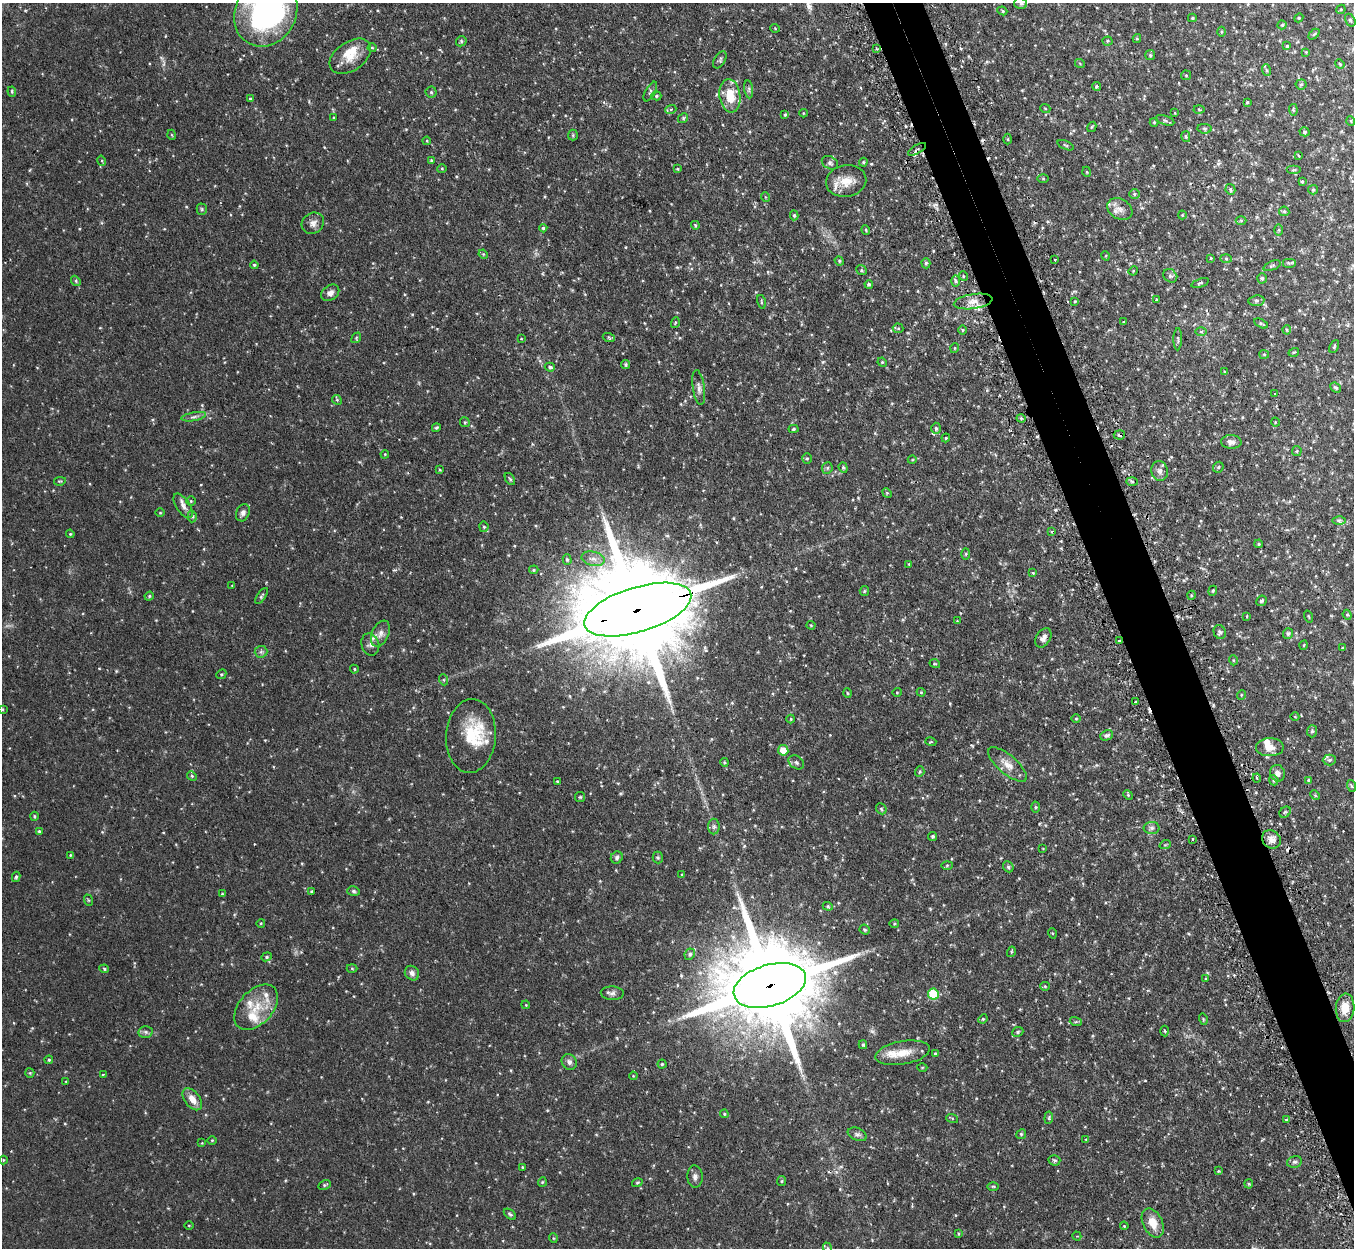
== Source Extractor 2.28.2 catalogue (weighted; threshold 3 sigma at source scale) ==
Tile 6 of 4 x 4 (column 2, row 2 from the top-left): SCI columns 1392-2743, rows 2669-3914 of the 5485 x 5464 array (HDU 1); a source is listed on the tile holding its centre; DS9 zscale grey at full resolution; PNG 1356 x 1250 px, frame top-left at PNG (2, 3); each listed source drawn as its Kron ellipse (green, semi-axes under 4 px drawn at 4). Shown black and unused: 4% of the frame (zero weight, under 2 of 3 exposures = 4% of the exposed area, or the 3 px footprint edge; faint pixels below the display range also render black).
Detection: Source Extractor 2.28.2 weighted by HDU 2 'WHT'; one run over the whole footprint, this tile lists its part. Background 0.0971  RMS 0.0069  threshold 0.0311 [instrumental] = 3 sigma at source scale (4.5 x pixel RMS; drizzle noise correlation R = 1.50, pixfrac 1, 0.05/0.05 arcsec/px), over >= 5 px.
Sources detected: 338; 2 too faint to see at this stretch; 7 cosmic-ray / hot-pixel residue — neither listed nor drawn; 12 inside a brighter listed object's ellipse — not listed separately; the other 317 listed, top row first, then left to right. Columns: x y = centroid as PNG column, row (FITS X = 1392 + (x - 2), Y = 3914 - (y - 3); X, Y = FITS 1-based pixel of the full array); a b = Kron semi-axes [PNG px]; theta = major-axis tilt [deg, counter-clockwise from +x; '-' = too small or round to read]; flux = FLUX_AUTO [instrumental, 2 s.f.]
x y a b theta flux
1021 3 6 5 - 1.4
1341 9 5 4 - 0.71
1002 11 5 4 - 0.82
266 12 36 30 62 150
1192 18 4 4 - 0.78
1299 18 4 4 - 0.72
1350 20 7 4 -59 0.91
1282 25 4 4 - 0.79
775 28 5 3 - 0.49
1221 32 5 3 - 0.72
1314 34 6 4 44 0.84
1137 38 4 4 - 0.73
461 41 5 5 - 1
1107 41 5 4 - 0.85
1287 46 4 4 - 0.77
372 48 4 4 - 0.67
877 49 3 2 - 0.65
1306 52 4 4 - 0.56
1150 55 5 5 - 0.94
350 56 23 14 34 11
720 60 9 5 58 1.3
1080 64 5 3 - 0.61
1340 64 5 4 - 0.69
1266 70 6 3 -70 0.89
1186 75 5 5 - 0.71
1301 84 5 5 - 0.93
1096 86 4 4 - 0.89
749 89 9 4 -82 1.5
12 92 5 3 - 0.73
431 92 5 5 - 1.1
650 92 11 5 61 1.5
656 96 5 4 - 0.83
730 96 17 10 -82 13
250 99 4 4 - 0.73
1247 102 3 2 - 0.67
1045 108 5 3 - 0.53
671 109 5 3 - 1
1199 109 5 3 - 0.61
1293 110 6 4 -83 0.74
803 113 4 3 - 0.55
1175 113 3 2 - 0.4
785 115 4 3 - 0.9
333 118 4 2 - 0.57
683 118 5 4 - 1.1
1165 120 10 4 -19 1.3
1351 121 5 3 - 0.5
1154 122 4 4 - 0.64
1092 127 5 4 - 0.66
1205 129 7 4 -7 1
1305 132 5 4 - 1
172 135 5 3 - 0.61
573 135 5 5 - 0.94
1186 137 5 4 - 0.77
1008 139 5 3 - 0.61
427 141 4 3 - 0.66
1066 145 9 3 -22 0.82
917 149 10 3 30 1.2
1299 156 4 2 - 0.54
431 160 4 3 - 0.74
102 161 5 3 - 0.66
863 162 4 3 - 0.74
830 163 8 6 -29 1.7
442 168 5 3 - 0.63
677 169 4 3 - 0.57
1293 170 7 4 0 0.89
1087 172 5 3 - 0.54
1043 178 5 4 - 0.6
846 181 20 15 9 11
1302 181 4 4 - 0.74
1230 189 5 4 - 1.2
1313 190 5 4 - 0.84
1134 194 5 5 - 1.1
765 197 5 3 - 0.5
202 209 5 5 - 0.89
1120 209 13 10 -30 4.7
1284 211 5 5 - 0.95
794 215 5 4 - 1.1
1182 215 4 4 - 0.56
1241 221 5 3 - 0.71
313 223 12 10 34 3.4
695 225 4 3 - 0.71
543 228 4 4 - 0.92
866 230 5 3 - 0.63
1279 230 6 4 89 0.98
483 254 5 4 - 0.62
1106 256 5 3 - 0.58
1211 258 4 3 - 0.57
1226 258 6 4 -2 0.77
1055 260 3 2 - 1.2
839 261 5 4 - 0.77
926 263 5 4 - 1
1289 263 7 5 0 1
254 265 4 4 - 0.84
1272 266 9 4 23 1.2
862 270 6 4 -39 0.89
1133 271 5 4 - 0.62
963 276 5 3 - 0.65
1170 276 7 6 - 1.7
1262 278 5 4 - 1.1
76 281 5 4 - 0.78
956 281 6 4 -89 1.1
1200 283 9 3 19 0.93
869 284 4 4 - 1.2
330 293 10 7 36 3.2
1156 299 4 2 - 0.53
973 301 19 7 9 5.8
1075 301 4 2 - 0.52
1256 301 8 5 5 1.3
761 302 7 3 -77 0.67
1123 322 3 3 - 0.52
675 323 5 3 - 0.63
1261 323 7 3 -27 0.83
898 328 5 5 - 0.86
963 330 5 3 - 0.6
1287 330 4 4 - 0.71
1201 332 6 4 1 0.84
356 338 6 4 50 0.82
609 338 6 3 -20 0.83
521 339 4 3 - 0.46
1178 339 11 4 89 1.2
1334 347 7 3 63 0.9
955 348 5 3 - 0.57
1294 352 5 3 - 0.6
1264 354 5 4 - 0.8
882 362 5 4 - 0.69
625 365 4 4 - 1
550 367 5 4 - 1.2
1225 372 3 3 - 0.63
699 388 17 6 -82 3.2
1336 388 6 4 -42 1.2
1275 393 3 2 - 0.42
337 400 5 4 - 0.8
194 417 12 4 10 2
1021 418 4 4 - 0.86
465 422 5 4 - 0.86
1275 422 5 3 - 0.51
436 428 4 4 - 0.97
936 428 6 4 -88 1.3
793 429 5 4 - 1
1119 435 5 4 - 2.3
946 438 4 3 - 0.77
1231 442 10 6 -2 3.3
1297 451 5 4 - 0.83
385 454 4 3 - 0.57
807 458 5 4 - 0.81
912 460 4 3 - 0.53
1218 467 6 4 46 0.84
827 468 6 5 - 1
843 468 5 4 - 0.95
440 470 4 2 - 0.51
1160 471 10 8 -79 3.1
510 479 7 4 -58 1
60 481 6 4 9 0.76
1132 481 6 4 -2 1.1
887 493 5 4 - 0.7
191 501 5 5 - 0.81
183 506 14 6 -56 3.4
160 513 5 3 - 0.56
243 513 9 6 65 2.3
192 516 6 4 88 1.1
1339 520 6 4 -1 1.1
484 527 5 4 - 0.94
1052 531 4 3 - 0.71
70 534 4 3 - 0.75
1259 544 4 3 - 0.93
966 554 6 4 88 0.84
567 559 5 4 - 1
593 559 11 7 -12 4
909 564 3 3 - 0.53
534 570 5 4 - 0.84
1033 573 4 4 - 0.66
232 585 4 2 - 0.42
864 591 5 4 - 0.8
1213 591 5 4 - 0.87
1192 595 4 3 - 0.71
149 596 5 4 - 0.85
261 596 9 4 56 1.1
1261 601 6 5 - 1.2
638 610 55 22 17 22000
1347 615 5 4 - 0.78
1247 616 3 2 - 0.44
1308 616 6 2 -71 0.55
957 621 4 4 - 0.52
811 625 4 4 - 0.66
1220 632 7 6 - 1.4
1288 633 5 5 - 1.3
380 634 14 8 66 4
1043 638 10 7 56 3
1119 641 3 3 - 2.1
370 644 11 8 -73 2.9
1304 645 4 3 - 0.56
1343 648 3 3 - 0.65
261 652 6 6 - 1.5
1233 660 5 3 - 0.61
935 664 5 3 - 0.61
354 669 4 4 - 0.71
221 674 5 4 - 0.8
444 680 6 3 -71 0.81
897 692 5 3 - 0.57
921 692 4 4 - 0.6
847 693 5 3 - 0.6
1241 695 5 3 - 0.54
1135 702 3 3 - 0.88
2 709 4 3 - 0.74
1295 717 4 3 - 0.49
1076 718 4 3 - 0.65
791 719 4 4 - 0.69
1312 731 6 5 - 1.1
1107 735 7 5 24 1.5
471 736 37 25 86 29
931 742 5 3 - 0.6
1270 747 14 9 1 5.7
783 750 5 5 - 9.6
1329 760 6 5 - 1.3
724 762 4 3 - 0.75
796 762 8 6 -34 1.8
1007 764 24 9 -40 6.9
920 772 5 4 - 0.94
1278 773 8 7 - 2.7
192 776 5 4 - 0.87
1257 778 4 3 - 0.83
1274 780 5 4 - 1
1309 780 4 3 - 0.84
557 781 3 2 - 0.61
1352 786 6 4 -69 0.85
1128 795 5 4 - 0.78
1315 795 5 4 - 0.77
580 797 5 5 - 0.82
1035 807 5 3 - 0.79
881 809 6 5 - 0.9
1285 812 6 5 - 0.95
34 816 4 3 - 0.71
714 827 8 6 -90 1.7
1152 828 8 6 0 1.8
39 831 4 3 - 1
933 836 4 4 - 1.1
1192 839 3 2 - 1.4
1271 839 10 8 -41 3.9
1165 845 6 3 18 0.67
1043 849 3 2 - 0.39
70 855 4 3 - 0.5
617 858 6 5 - 1.6
658 858 6 5 - 1.1
947 865 6 4 2 0.83
1008 867 6 5 - 1.1
682 875 4 4 - 0.61
16 877 5 3 - 1.3
312 891 3 3 - 1.1
353 891 6 4 -16 1.2
222 894 4 4 - 0.59
88 900 6 3 -71 0.68
828 906 5 4 - 0.88
261 923 4 3 - 0.52
894 924 5 4 - 0.8
865 930 5 4 - 1.1
1052 933 5 3 - 0.58
1011 952 5 3 - 0.7
690 954 6 5 - 1.5
267 957 5 4 - 0.88
352 968 5 3 - 0.67
104 969 5 4 - 0.96
412 973 8 6 -48 2.3
1206 979 3 2 - 0.42
770 985 37 20 17 15000
1045 986 5 4 - 0.77
612 993 11 6 -3 2.3
933 994 5 5 - 36
526 1005 4 3 - 0.55
256 1007 26 17 47 17
1345 1008 14 9 86 9.1
983 1019 5 4 - 0.77
1203 1019 6 3 -72 0.69
1076 1022 6 4 -17 0.88
1165 1031 5 3 - 0.71
146 1032 7 6 - 1.7
1018 1032 6 4 24 0.98
863 1045 4 3 - 0.92
903 1053 28 11 10 11
935 1053 4 3 - 0.59
49 1060 4 4 - 0.85
569 1062 8 7 - 2.5
662 1064 4 4 - 0.89
922 1067 5 3 - 0.56
30 1073 5 4 - 0.8
103 1074 3 3 - 1
633 1076 4 3 - 0.49
66 1081 4 2 - 0.45
192 1099 13 7 -52 6.5
724 1114 4 3 - 0.74
952 1118 6 4 -19 0.73
1049 1118 6 4 84 0.84
1286 1120 4 4 - 0.58
857 1134 10 6 -22 1.9
1021 1134 5 4 - 0.84
1086 1139 4 2 - 0.43
212 1140 5 3 - 0.55
202 1143 3 3 - 0.55
3 1160 4 4 - 0.62
1054 1160 6 5 - 1.2
1294 1162 7 5 14 1.5
522 1167 3 2 - 0.47
1218 1171 3 3 - 0.56
695 1177 11 7 -86 2.6
782 1181 5 4 - 0.81
542 1182 5 4 - 0.67
637 1183 5 4 - 0.75
1249 1184 4 4 - 0.81
324 1185 6 4 27 1
993 1186 6 4 -1 0.79
510 1214 7 4 -37 1.2
1153 1223 15 9 -64 8.5
189 1225 4 3 - 0.5
1124 1226 4 3 - 0.63
958 1233 4 3 - 0.67
1077 1236 5 4 - 0.85
553 1238 5 3 - 0.59
827 1248 6 3 -71 0.79
Overlapping masked pixels (flux is a lower limit): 4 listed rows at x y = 1119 435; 638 610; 1119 641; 770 985
Isophote crosses this tile's border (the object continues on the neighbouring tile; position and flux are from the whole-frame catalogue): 4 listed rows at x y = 1021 3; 266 12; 2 709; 827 1248
Unlisted compact peaks at least as high as the median listed source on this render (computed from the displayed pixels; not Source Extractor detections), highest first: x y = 744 846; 1056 510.